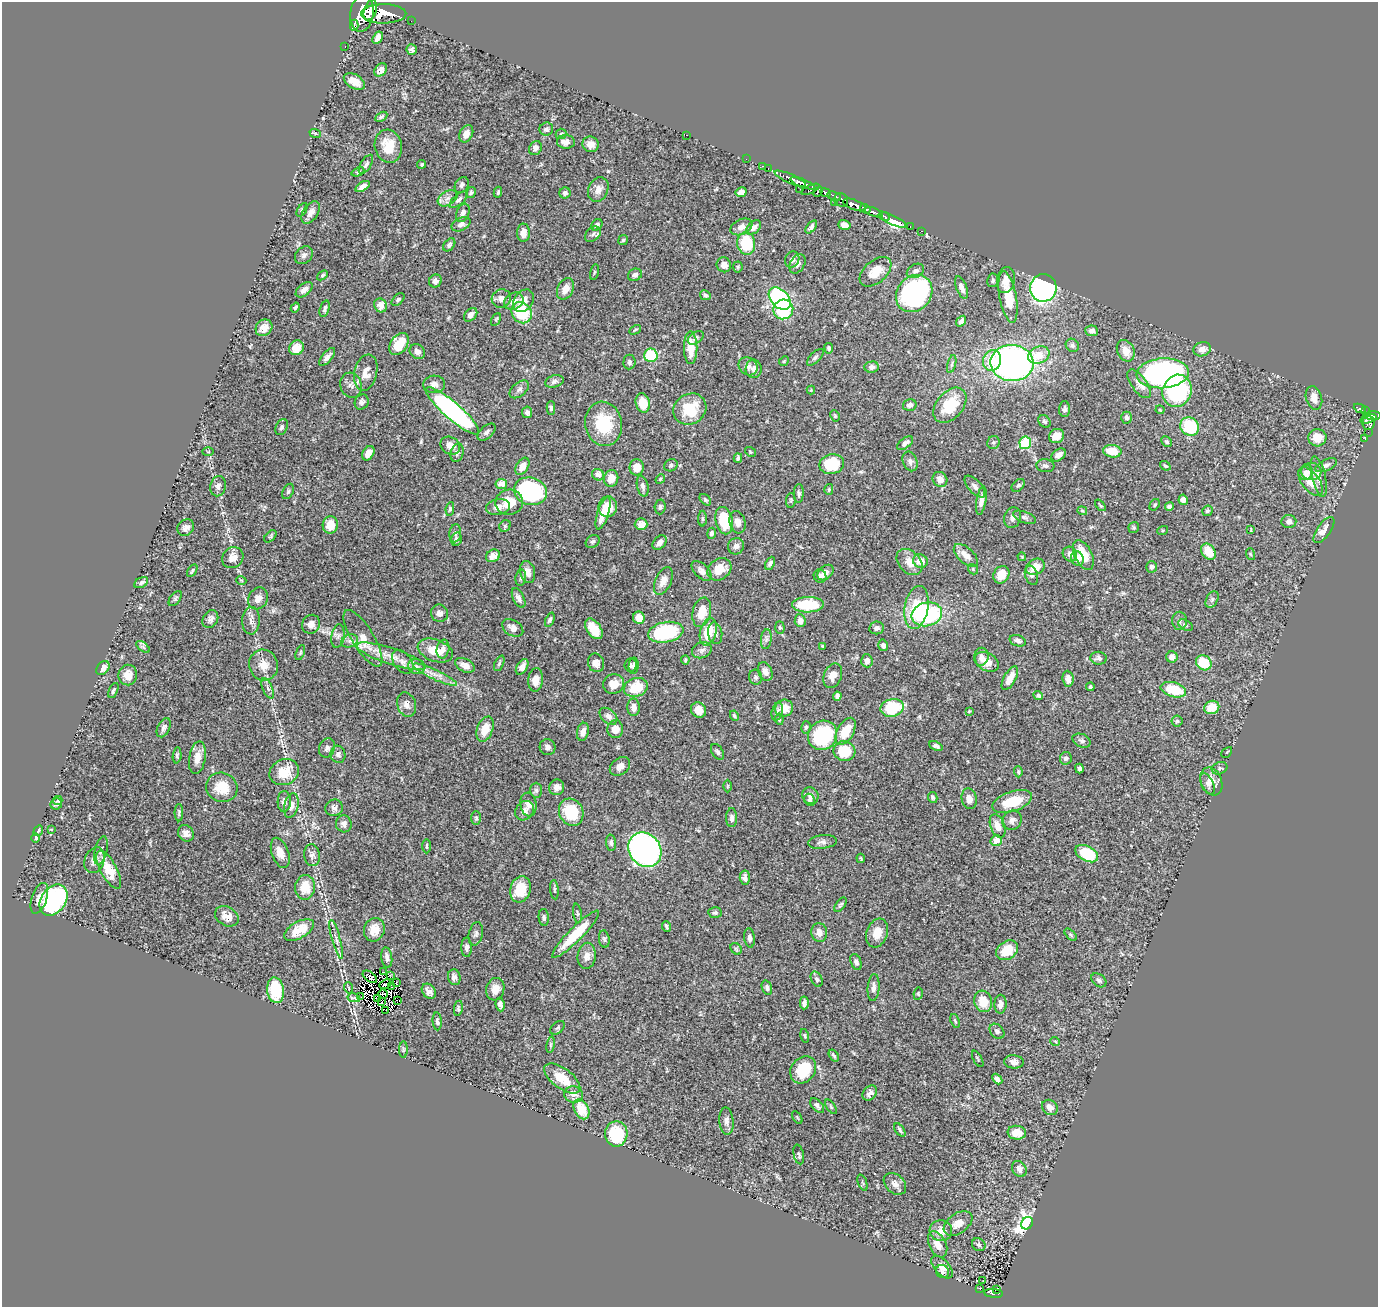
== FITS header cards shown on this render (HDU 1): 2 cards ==
NAXIS1  =                 1376
NAXIS2  =                 1305

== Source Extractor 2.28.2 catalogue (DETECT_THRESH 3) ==
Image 1376 x 1305 px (HDU 1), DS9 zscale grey, 1 PNG px = 1 image px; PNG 1380 x 1309 px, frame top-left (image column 1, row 1305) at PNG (2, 2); each listed source drawn as its Kron ellipse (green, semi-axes under 4 px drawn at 4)
Background 0.474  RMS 0.019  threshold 0.0581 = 3 sigma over >= 5 px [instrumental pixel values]
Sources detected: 510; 4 with non-positive FLUX_AUTO (blend fragments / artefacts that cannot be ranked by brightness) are neither listed nor drawn; of the other 506, the 500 brightest by FLUX_AUTO listed and drawn (6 fainter detections omitted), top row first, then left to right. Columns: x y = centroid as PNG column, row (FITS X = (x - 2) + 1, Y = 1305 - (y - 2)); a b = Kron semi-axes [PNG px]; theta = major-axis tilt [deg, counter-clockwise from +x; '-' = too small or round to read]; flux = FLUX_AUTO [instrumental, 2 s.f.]
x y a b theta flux
370 10 10 6 70 700
362 13 18 11 83 2200
384 14 22 9 0 1300
411 21 2 2 - 1.6
354 25 6 3 89 140
378 38 7 4 59 5.4
345 46 3 2 - 8.3
412 50 5 5 - 4.3
381 70 7 5 46 7.7
354 82 11 7 -30 14
381 117 7 4 30 2.2
546 129 7 6 - 3.8
315 133 6 3 -19 1.4
466 134 9 6 63 11
561 134 5 5 - 1.9
687 135 3 2 - 77
566 142 9 7 -3 9.4
591 144 8 8 - 8.4
388 146 17 13 -77 27
535 148 7 6 - 5.5
746 159 2 2 - 1.8
366 164 11 5 58 3.8
422 164 4 4 - 1.9
762 166 3 2 - 9.8
768 169 3 2 - 5
358 172 6 4 23 1.9
790 179 17 4 -24 460
803 183 13 4 -21 370
462 185 8 6 58 3.9
363 186 8 4 33 7
598 189 13 9 63 10
800 189 2 2 - 1.7
810 189 9 4 25 60
498 192 5 3 - 1.8
741 192 6 4 28 12
818 192 5 3 - 85
471 193 6 4 57 2.6
565 193 6 5 - 3.8
825 193 5 3 - 160
834 196 7 4 -26 100
447 198 11 7 31 6.9
459 200 11 5 41 4.1
841 200 7 6 - 150
834 203 3 2 - 3.7
854 205 12 5 -21 580
865 209 5 3 - 130
302 210 8 4 59 2.6
311 212 12 7 56 7.5
874 212 9 3 -19 360
463 213 9 6 70 4.7
884 216 6 3 -30 88
893 220 14 5 -25 210
461 224 10 6 26 4.7
597 225 6 5 - 2.9
844 225 6 4 -17 8.8
741 227 12 7 25 7.7
754 227 8 5 43 7
811 227 7 4 51 4
910 227 3 2 - 6.1
921 231 3 2 - 7.6
523 233 9 6 88 8.2
593 234 9 6 42 3.6
623 240 5 4 - 1.9
746 243 11 9 -82 55
449 245 7 5 51 3
304 255 10 7 45 4.3
792 259 8 7 - 6.1
797 264 10 7 59 5.7
724 265 7 7 - 7.3
738 267 5 5 - 1.7
915 271 9 6 28 4.4
594 272 8 3 77 1.4
876 272 18 11 41 21
322 275 6 4 40 2.2
635 275 7 6 - 3.7
993 280 7 5 81 3.2
1006 280 13 9 79 9.6
435 281 7 6 - 5.4
961 287 12 5 -69 6.9
1043 288 13 13 - 320
565 289 11 8 63 13
304 290 10 5 39 6.1
914 293 20 17 49 270
705 295 6 4 -29 2.4
1008 297 26 8 -79 27
501 298 10 9 - 7.4
398 299 8 4 45 2.7
780 299 13 8 -46 190
514 301 10 8 30 10
524 301 12 9 53 11
380 305 7 6 - 13
295 307 5 3 - 2.2
325 309 8 4 73 3.3
783 309 10 9 - 72
522 313 11 9 -49 63
471 315 8 5 47 6.7
496 319 7 4 63 1.8
961 321 6 4 55 4.4
264 328 9 7 46 12
635 330 6 3 30 1.4
1092 331 6 5 - 5.3
696 338 9 5 36 3.3
399 344 12 8 52 31
1072 345 7 6 - 3.3
296 348 8 7 - 17
691 348 16 6 -89 23
829 348 5 4 - 2.9
1202 349 9 7 16 8.9
1126 351 11 8 -64 12
417 352 8 7 - 5.4
651 355 7 6 - 65
1039 355 11 8 24 24
327 357 11 5 51 6
815 357 10 5 45 3.3
992 360 10 9 - 28
784 361 5 4 - 1.4
629 362 7 6 - 3.7
1012 363 22 18 -5 450
952 364 9 3 75 2.3
748 366 10 8 -34 6.6
872 367 7 5 6 5.7
754 369 9 8 - 6.1
366 373 18 11 78 13
1163 373 26 15 4 360
554 381 9 6 15 3.8
434 384 11 8 7 7.3
1139 384 17 7 -55 8.8
351 385 12 10 -73 7.3
519 389 11 6 39 4.8
811 390 4 4 - 1.1
1177 391 16 14 68 160
1314 398 12 8 -74 11
362 402 8 6 60 4.3
643 403 10 7 -77 20
910 405 7 5 15 4.7
950 405 20 13 49 45
551 408 7 4 89 2.8
1360 408 6 3 -24 39
690 409 17 15 33 41
1064 409 7 5 88 3.2
1160 410 4 3 - 1.3
1365 410 4 3 - 8.5
453 411 34 8 -41 210
527 412 6 5 - 3.5
835 416 6 4 -63 1.7
1373 416 8 4 -1 110
1127 418 6 5 - 3.9
1368 419 8 4 14 130
1044 421 7 5 -43 2.9
1368 423 7 6 - 110
604 424 22 18 -78 49
282 427 8 5 64 3.2
1190 427 10 8 -37 62
487 432 11 6 43 4.4
1368 432 2 2 - 2.9
1057 436 8 7 - 12
1317 438 9 8 - 20
1365 439 3 2 - 3.8
993 442 7 6 - 2.5
1167 442 6 5 - 2.5
905 443 9 5 37 5.2
1025 443 6 6 - 70
450 446 10 8 -34 10
1112 451 9 6 -7 26
208 452 6 3 2 1.1
750 452 6 4 -36 1.5
368 453 8 5 59 9.4
457 453 9 6 75 3.8
1059 455 8 5 38 7
738 458 5 4 - 4.2
910 461 10 7 -68 4.9
832 464 12 10 12 53
671 465 7 5 26 2.6
1326 465 11 5 25 4.9
522 466 9 6 58 13
1045 466 9 6 -5 4
1165 466 5 3 - 1.6
637 467 8 7 - 13
1306 472 7 7 - 5.6
1311 472 10 8 -5 8.1
598 475 6 5 - 12
1319 477 21 7 -77 10
611 478 8 7 - 13
660 479 5 4 - 1.7
940 479 8 7 - 7.9
1310 481 17 8 -53 20
501 484 5 5 - 16
1018 485 7 5 48 2.6
218 486 10 7 76 4.9
643 486 10 5 -77 4.5
975 486 13 6 -47 6.2
829 489 5 4 - 1.8
288 491 8 5 63 2.6
530 491 17 13 -16 170
799 493 9 5 87 3
705 500 7 4 -45 2.1
791 500 7 4 85 2.1
981 500 14 5 81 7.7
1183 500 5 4 - 8
509 502 14 12 11 25
1100 505 6 3 -48 1.7
1155 505 6 4 58 1.8
1169 506 4 4 - 3.8
498 507 12 7 12 8.9
608 507 10 9 - 21
660 507 7 5 85 2.9
450 509 7 4 82 2.2
1082 511 5 4 - 1.5
1207 511 5 5 - 2.7
603 513 17 5 72 18
1024 517 12 5 -20 3.9
1013 518 10 8 73 5.8
702 519 8 4 90 2.2
724 521 14 8 -77 53
738 522 11 8 -75 8.4
1289 522 7 6 - 5.8
641 524 6 6 - 13
330 525 9 7 83 18
505 526 6 5 - 2.2
186 528 9 7 44 5.6
1134 528 5 5 - 2
1163 530 5 3 - 1.3
1251 530 4 2 - 0.93
1324 530 15 6 54 11
455 533 9 6 82 3.2
712 533 5 4 - 3
270 536 7 4 46 2.3
456 539 7 5 77 3.7
593 541 7 6 - 3
660 543 8 6 51 6.3
736 546 8 7 - 6.6
1208 552 9 6 -54 21
1070 554 7 7 - 5.9
1250 554 6 3 -71 1.4
966 555 15 7 -42 11
1083 555 16 8 -64 30
493 556 7 6 - 11
1022 557 4 3 - 1.2
233 558 11 10 - 10
1077 559 7 6 - 8.2
920 561 7 6 - 15
909 562 15 10 -45 14
770 563 7 4 63 3.8
1035 567 10 7 28 19
1152 567 5 5 - 4.4
719 569 13 10 38 21
973 569 5 4 - 1.6
192 571 7 3 59 1.8
701 571 12 7 -45 6
528 572 11 7 -76 9.1
825 572 9 6 42 8
1001 575 9 7 59 19
1031 575 10 6 -72 4
820 576 7 6 - 4.2
521 578 8 5 80 2.9
241 580 5 3 - 1.1
663 581 14 8 66 10
141 583 7 5 30 3.6
175 598 9 5 52 2
258 598 11 9 62 9.5
519 598 11 5 -64 5
1212 600 9 6 64 3.4
808 605 16 7 2 60
916 607 22 12 80 56
702 612 15 9 77 22
439 613 9 8 - 7
927 614 15 11 14 130
639 618 6 6 - 13
210 619 9 7 59 6.2
550 620 7 4 67 2.8
251 621 14 9 88 7.3
800 621 6 5 - 8.9
1179 621 9 7 88 4.7
311 624 9 8 - 7.6
1185 625 8 5 -29 2.5
780 627 6 4 -87 2
513 628 11 7 -31 6.6
876 628 7 6 - 4.7
594 629 12 7 -55 26
666 632 18 10 10 110
708 632 14 8 75 38
715 633 11 7 -81 5.6
338 636 12 6 80 5.4
363 638 32 11 -59 22
766 639 10 5 83 3.8
350 641 8 6 20 5.1
1018 641 8 5 -18 4.5
883 645 6 5 - 4.5
822 646 3 2 - 1.1
143 647 8 4 -37 2.4
443 649 9 6 79 4.6
702 650 10 8 20 5.7
435 651 18 11 -20 21
300 652 8 4 69 1.8
391 656 36 8 -18 26
981 657 9 7 80 5.3
1172 657 6 5 - 8.5
1099 658 8 6 -7 4.6
685 660 4 3 - 1.7
867 661 6 5 - 6.4
403 662 13 8 -53 7.7
987 662 13 8 -31 15
499 663 8 4 66 2.3
596 663 9 8 - 10
1204 663 8 7 - 42
263 665 15 14 - 16
465 665 10 6 -26 8.2
630 665 6 6 - 3.6
634 666 8 5 86 4.3
416 667 8 7 - 5.6
522 667 8 5 59 6.1
103 668 8 5 50 8.9
765 671 10 6 -67 6.8
128 675 10 9 - 12
435 675 24 5 -25 13
833 676 13 8 68 11
755 677 7 6 - 3.1
1010 678 13 6 61 15
1068 679 8 5 -83 8.8
536 680 12 7 84 13
614 684 10 10 - 16
636 687 12 9 17 39
1090 687 4 4 - 2.4
268 688 11 5 -67 4.3
1173 690 13 7 -16 47
113 691 8 3 66 2.2
1038 695 5 4 - 3
837 696 4 4 - 3.9
407 705 12 9 -71 7.7
634 707 8 6 -90 9.1
1212 707 7 6 - 28
784 708 9 8 - 16
892 708 12 8 14 67
699 710 8 7 - 12
969 711 3 3 - 1.1
777 712 9 5 76 3.6
608 716 10 7 -42 5.8
734 716 5 3 - 2.1
779 719 5 3 - 2.1
1177 721 5 5 - 2.2
806 727 6 4 74 2.1
164 728 10 6 64 4.8
485 729 13 7 70 23
615 729 9 8 - 11
846 731 15 8 61 30
583 732 9 6 77 7.8
822 735 15 14 - 100
1081 741 9 6 -25 4.5
936 746 7 4 -23 3.2
547 747 8 8 - 4.6
327 748 10 8 68 4.5
844 751 11 10 - 42
717 752 9 5 -57 3
1227 752 6 3 45 1.1
338 754 9 7 -81 4.4
177 755 8 4 84 2.5
197 758 16 8 80 13
1066 758 6 6 - 3.2
620 766 11 8 39 8.2
1079 768 5 4 - 3.2
1220 768 8 6 21 2.7
284 772 15 12 24 30
1018 772 5 4 - 2
1211 781 14 10 -68 11
1208 784 11 5 -64 4.3
728 786 6 4 89 1.6
222 787 16 14 -22 30
557 787 8 7 - 7.3
536 790 7 6 - 3
810 796 9 8 - 5.6
933 797 5 4 - 2.5
969 799 10 7 -77 8.9
810 800 6 5 - 2.8
58 801 5 4 - 2.3
284 801 10 6 89 5.9
1012 801 21 10 18 37
56 804 6 5 - 3
528 804 12 8 -83 7.1
291 806 12 7 77 7.8
334 808 9 8 - 5.7
524 811 10 8 51 8
571 812 14 12 -63 51
179 813 9 4 -90 2.6
476 818 7 5 -89 2.1
732 818 9 5 -90 4.5
1012 820 10 9 - 5.7
344 824 8 7 - 5
998 826 12 7 -69 12
51 829 4 3 - 0.92
38 831 5 2 - 1.5
186 833 9 7 -52 6.5
36 838 4 4 - 2.6
996 841 6 5 - 16
822 842 14 7 7 5.4
611 843 8 5 -84 3.3
427 846 7 3 90 1.5
101 850 14 6 77 5.5
645 850 18 15 -52 470
280 853 16 8 -70 13
1087 854 12 7 -28 66
312 855 11 8 -85 5.5
861 858 4 3 - 1.4
94 860 13 9 69 9.3
109 870 21 8 -62 33
745 878 7 5 -88 5.3
305 887 12 10 82 26
521 889 13 10 73 30
554 890 10 4 -84 2.4
39 898 16 7 71 11
54 900 17 12 54 220
840 905 8 4 53 2.6
577 913 10 3 -81 2
715 913 7 5 -6 2.3
227 916 12 9 -31 14
544 917 8 5 -85 3.5
666 926 5 3 - 2.2
299 930 16 8 29 26
374 930 12 10 70 21
819 932 9 8 - 8.2
877 933 15 10 71 19
476 934 12 7 78 4.1
576 934 32 7 45 43
1071 935 7 4 -45 1.9
750 938 10 5 -83 5.1
336 939 20 3 -74 5.5
604 939 9 5 -81 2.9
467 947 9 5 -89 4.6
736 949 6 5 - 2.1
1007 950 12 9 34 32
587 956 13 9 85 11
387 957 10 5 -81 5.1
856 962 8 5 -69 3.9
383 972 3 2 - 2
390 976 4 2 - 1.3
370 977 8 4 -37 1.2
454 977 8 6 -77 6.1
817 979 8 5 -64 3.3
1099 980 8 6 -39 4
397 982 3 2 - 0.68
385 984 6 2 27 0.87
392 986 3 2 - 0.64
349 988 5 3 - 1.4
767 988 7 5 -71 3.7
874 988 13 6 85 5.5
495 989 11 9 74 12
276 990 13 8 -84 58
429 991 8 6 -51 9.1
383 994 5 2 - 3.5
918 994 6 4 81 1.8
361 997 2 2 - 1.6
354 998 6 2 -11 1.9
377 998 3 2 - 1.2
397 1000 4 2 - 0.88
983 1001 11 9 -75 21
381 1002 3 2 - 0.69
804 1003 6 4 88 3.8
500 1004 7 4 -83 4.9
1000 1004 9 6 88 6.7
458 1008 8 4 81 2.3
386 1010 2 2 - 1.6
437 1021 9 4 -87 3.2
955 1021 7 3 -70 1.9
558 1028 8 5 41 2.2
997 1031 8 6 -47 3.5
805 1036 7 3 -76 1.6
1055 1041 5 3 - 1
551 1045 8 4 82 2.1
403 1050 8 4 90 2.1
834 1055 6 3 -56 2.3
978 1059 9 2 -61 1.4
1014 1062 10 6 -5 6.1
803 1070 14 12 52 46
562 1078 21 10 -37 29
997 1079 6 4 -47 4.3
870 1093 8 6 49 7.1
574 1095 9 8 - 12
817 1106 9 5 -50 4.6
831 1107 8 4 -55 2
1050 1107 8 7 - 7.2
581 1109 10 7 -63 31
797 1117 7 4 -60 1.7
726 1121 14 7 -85 6.8
900 1130 8 3 -56 2.6
1017 1133 9 7 -6 14
616 1134 12 11 - 61
799 1155 10 5 -78 2.7
1019 1169 8 6 -56 6.1
862 1183 8 2 -68 1.4
895 1184 13 9 -43 7.9
958 1223 16 10 36 11
1027 1223 6 5 - 630
941 1231 11 10 - 16
938 1244 14 8 -64 12
979 1245 7 6 - 2.7
942 1267 13 7 -49 8.8
942 1272 7 6 - 3.6
983 1281 2 2 - 1.6
979 1288 3 2 - 1.9
997 1289 3 2 - 2.3
994 1293 9 3 -5 74
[6 fainter detections neither listed nor drawn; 4 non-positive-flux detections neither listed nor drawn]